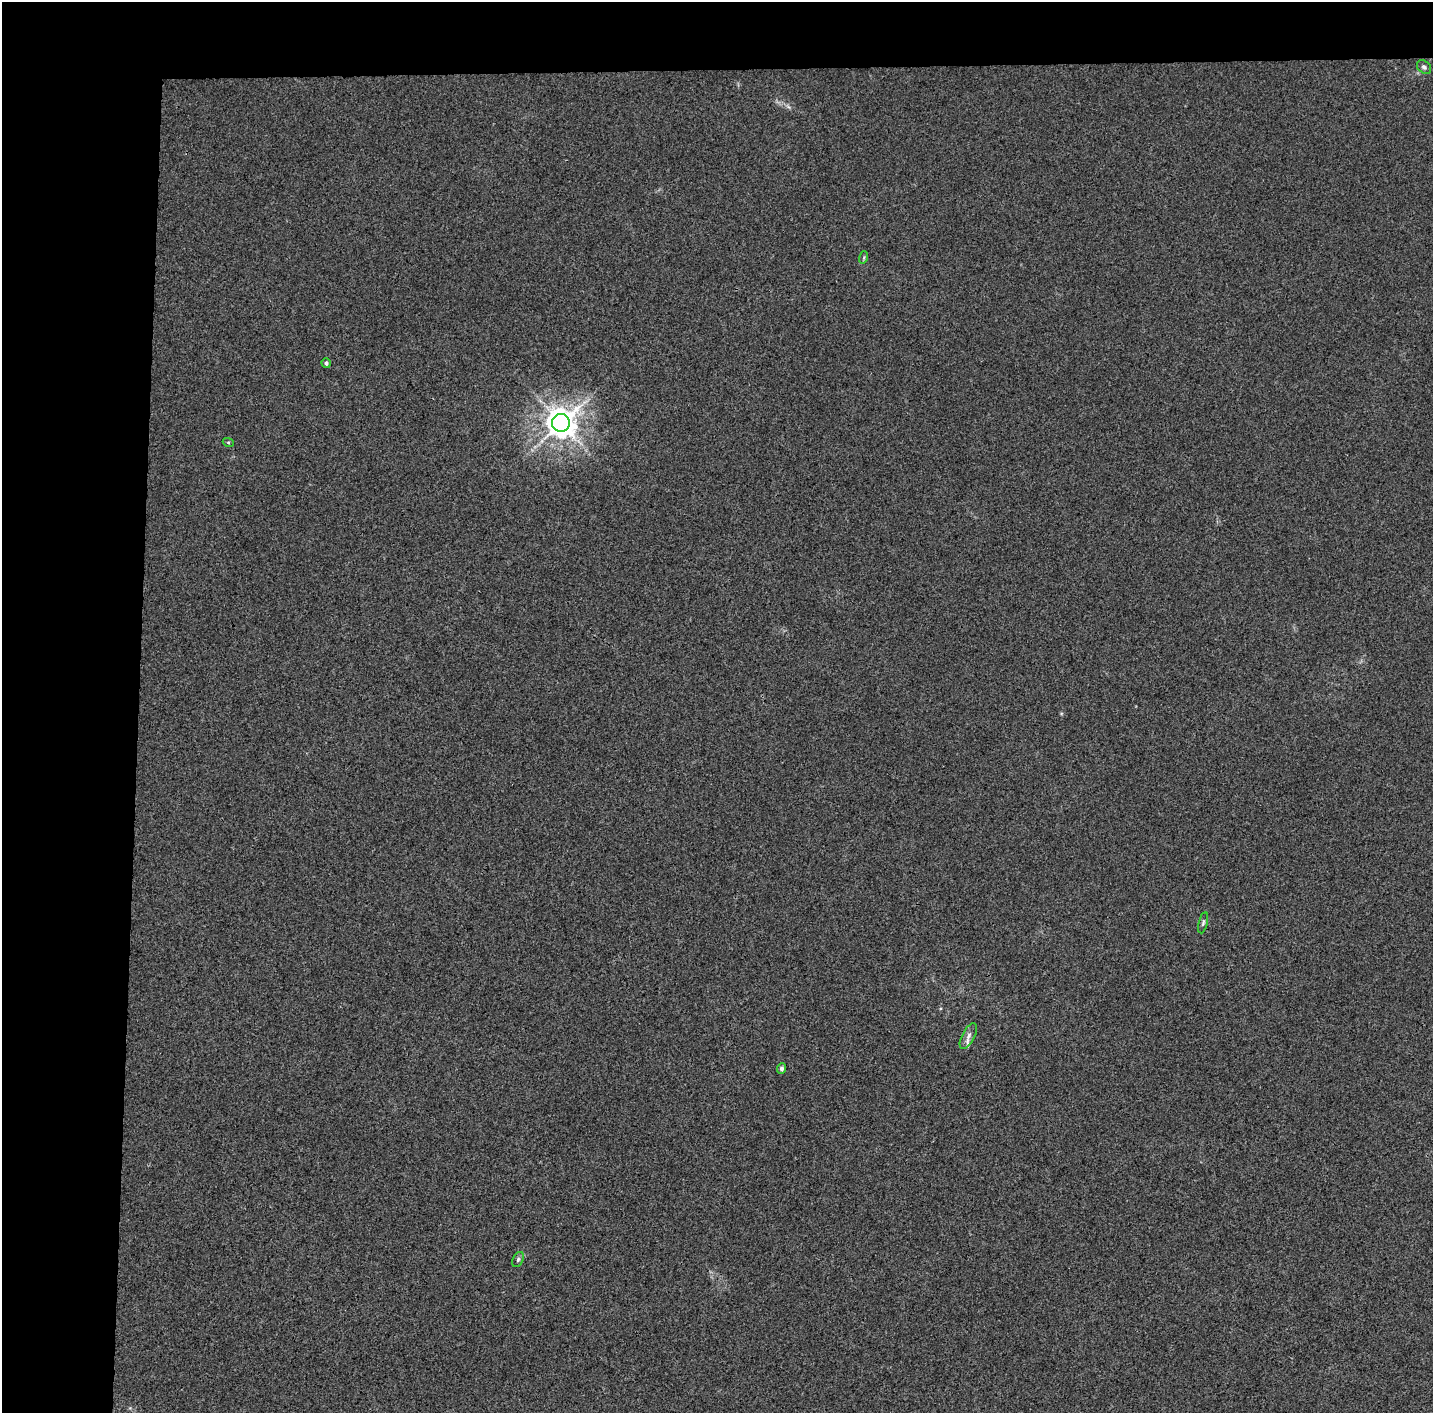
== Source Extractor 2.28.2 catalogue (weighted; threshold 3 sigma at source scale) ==
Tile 1 of 3 x 3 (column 1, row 1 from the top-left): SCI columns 9-1439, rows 2981-4391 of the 4300 x 4550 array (HDU 1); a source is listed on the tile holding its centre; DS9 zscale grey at full resolution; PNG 1435 x 1415 px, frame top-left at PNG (2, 2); each listed source drawn as its Kron ellipse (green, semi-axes under 4 px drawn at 4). Shown black and unused: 14% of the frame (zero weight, under 3 of 4 exposures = <1% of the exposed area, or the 3 px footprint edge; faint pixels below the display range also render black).
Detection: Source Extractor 2.28.2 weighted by HDU 2 'WHT'; one run over the whole footprint, this tile lists its part. Background 0.00897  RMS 0.0037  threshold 0.0167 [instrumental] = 3 sigma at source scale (4.5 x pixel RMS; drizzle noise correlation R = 1.50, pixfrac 1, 0.0396/0.0396 arcsec/px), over >= 5 px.
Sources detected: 9; all 9 listed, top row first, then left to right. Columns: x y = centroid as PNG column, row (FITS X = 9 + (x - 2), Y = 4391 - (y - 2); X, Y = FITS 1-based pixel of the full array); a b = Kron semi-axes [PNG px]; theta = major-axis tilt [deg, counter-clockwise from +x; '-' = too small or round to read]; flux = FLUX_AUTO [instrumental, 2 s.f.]
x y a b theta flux
1424 67 8 6 -44 0.92
864 257 6 4 72 0.5
326 363 5 4 - 0.84
561 423 9 9 - 540
228 442 5 3 - 0.37
1203 923 11 4 76 0.77
968 1036 14 6 62 1.9
781 1069 5 4 - 1.2
518 1259 8 5 64 0.79